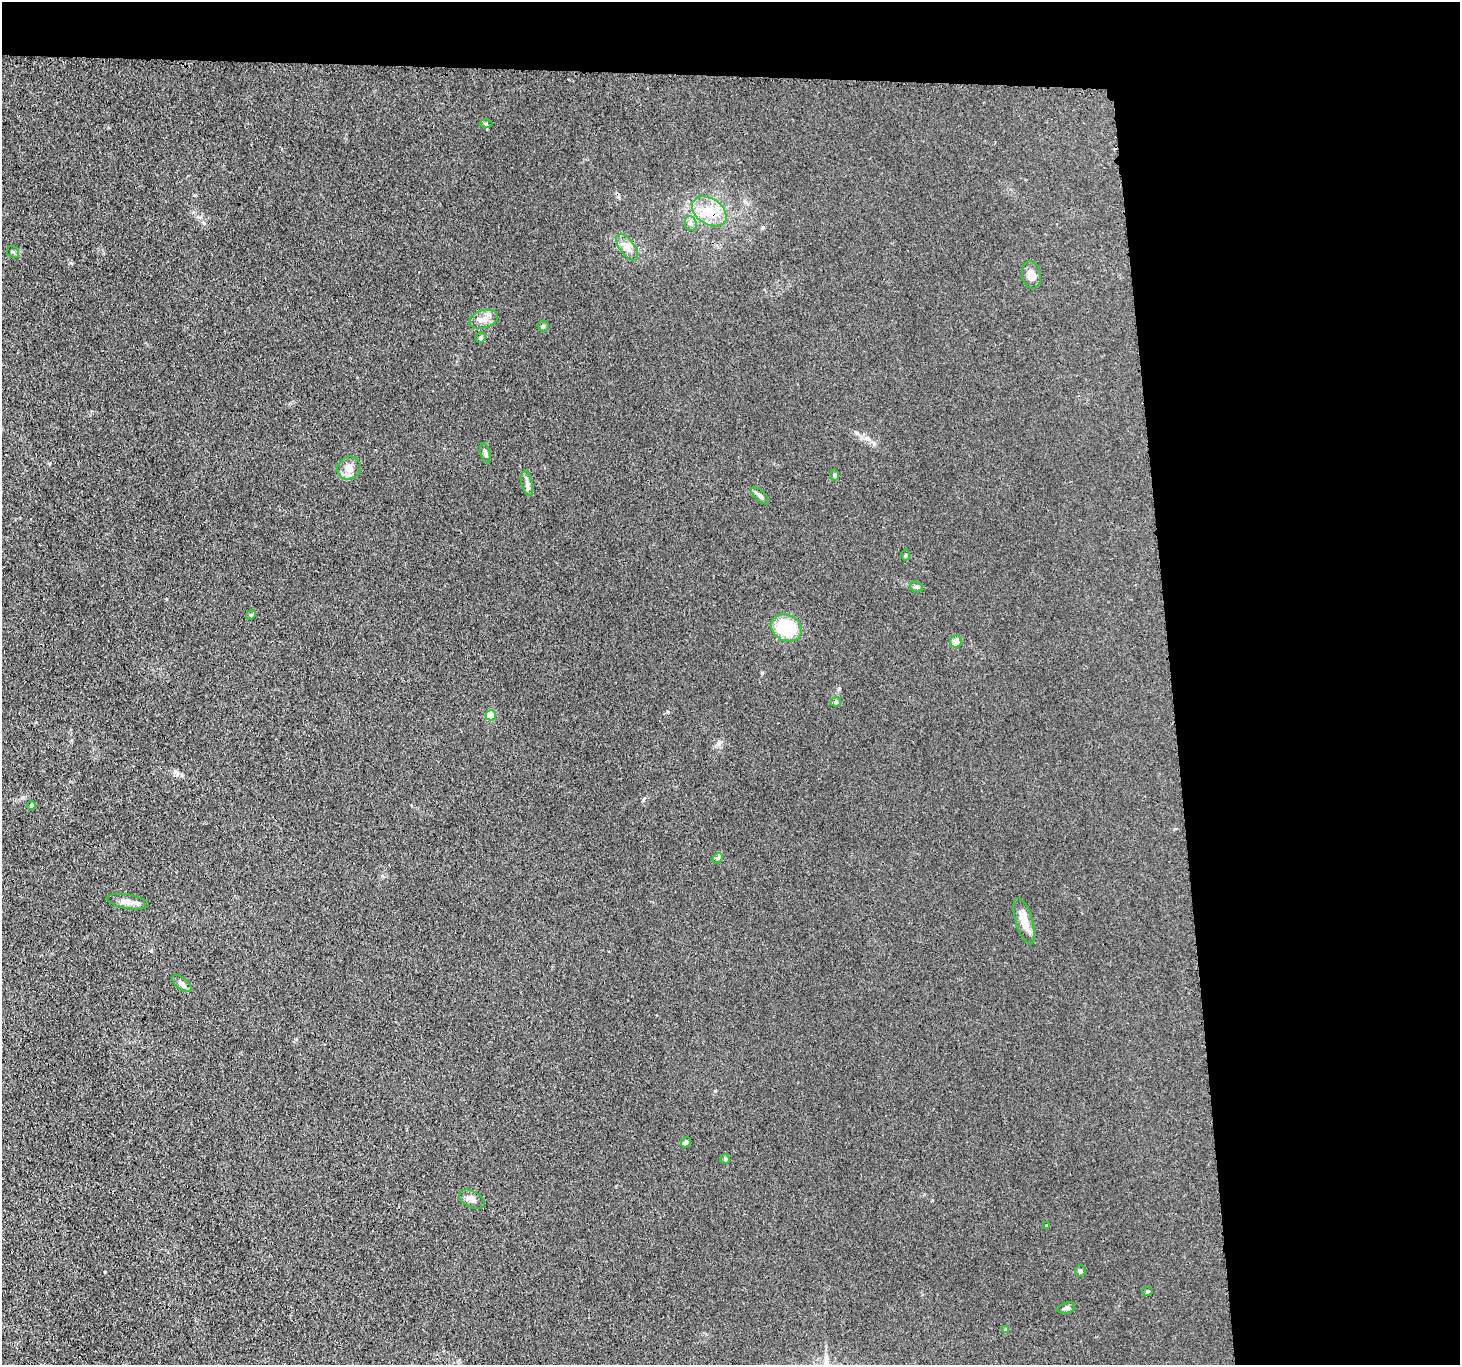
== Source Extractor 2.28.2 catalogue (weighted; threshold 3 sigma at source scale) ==
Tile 3 of 3 x 3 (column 3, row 1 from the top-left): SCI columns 2938-4395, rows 2865-4227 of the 4416 x 4389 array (HDU 1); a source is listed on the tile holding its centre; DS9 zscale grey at full resolution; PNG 1462 x 1367 px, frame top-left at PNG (2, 2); each listed source drawn as its Kron ellipse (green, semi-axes under 4 px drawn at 4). Shown black and unused: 24% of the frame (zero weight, under 3 of 4 exposures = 3% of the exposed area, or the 3 px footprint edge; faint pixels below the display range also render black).
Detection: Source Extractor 2.28.2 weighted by HDU 2 'WHT'; one run over the whole footprint, this tile lists its part. Background 0.0279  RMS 0.0041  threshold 0.0186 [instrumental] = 3 sigma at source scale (4.5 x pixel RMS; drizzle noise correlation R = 1.50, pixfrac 1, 0.05/0.05 arcsec/px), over >= 5 px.
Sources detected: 34; all 34 listed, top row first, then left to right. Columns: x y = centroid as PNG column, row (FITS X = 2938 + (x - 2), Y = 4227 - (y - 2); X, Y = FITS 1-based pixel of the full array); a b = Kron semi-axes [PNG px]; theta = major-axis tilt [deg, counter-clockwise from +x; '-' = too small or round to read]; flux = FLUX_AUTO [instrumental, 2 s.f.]
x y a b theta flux
486 124 6 4 -2 0.5
709 211 19 13 -33 8
691 223 7 6 - 1.1
627 247 15 7 -54 2.8
13 252 6 5 - 0.67
1031 275 14 9 -80 3.3
484 319 15 9 17 3.2
543 326 5 5 - 0.68
481 338 5 4 - 0.61
485 453 10 5 -74 1.1
349 468 12 11 - 3.2
835 475 5 4 - 0.89
527 483 13 5 -78 1.6
760 496 11 5 -44 1.1
905 555 6 4 88 0.5
916 587 7 5 -19 0.75
251 615 5 4 - 0.52
786 628 16 13 -27 18
956 641 6 6 - 3.2
836 702 5 5 - 0.66
491 715 5 5 - 16
31 805 4 4 - 0.77
718 858 6 4 44 0.6
128 902 21 7 -9 2.9
1024 921 24 8 -73 6.1
182 984 11 5 -39 1.5
686 1142 6 4 57 1.1
725 1159 4 4 - 0.58
472 1199 14 8 -27 2.2
1047 1226 4 3 - 0.48
1080 1271 6 5 - 0.8
1148 1291 5 4 - 0.51
1066 1308 9 5 16 0.92
1006 1330 4 3 - 1.2
Unlisted compact peaks at least as high as the median listed source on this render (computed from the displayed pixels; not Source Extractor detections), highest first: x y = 71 263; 105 1272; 643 800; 762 673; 715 1091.